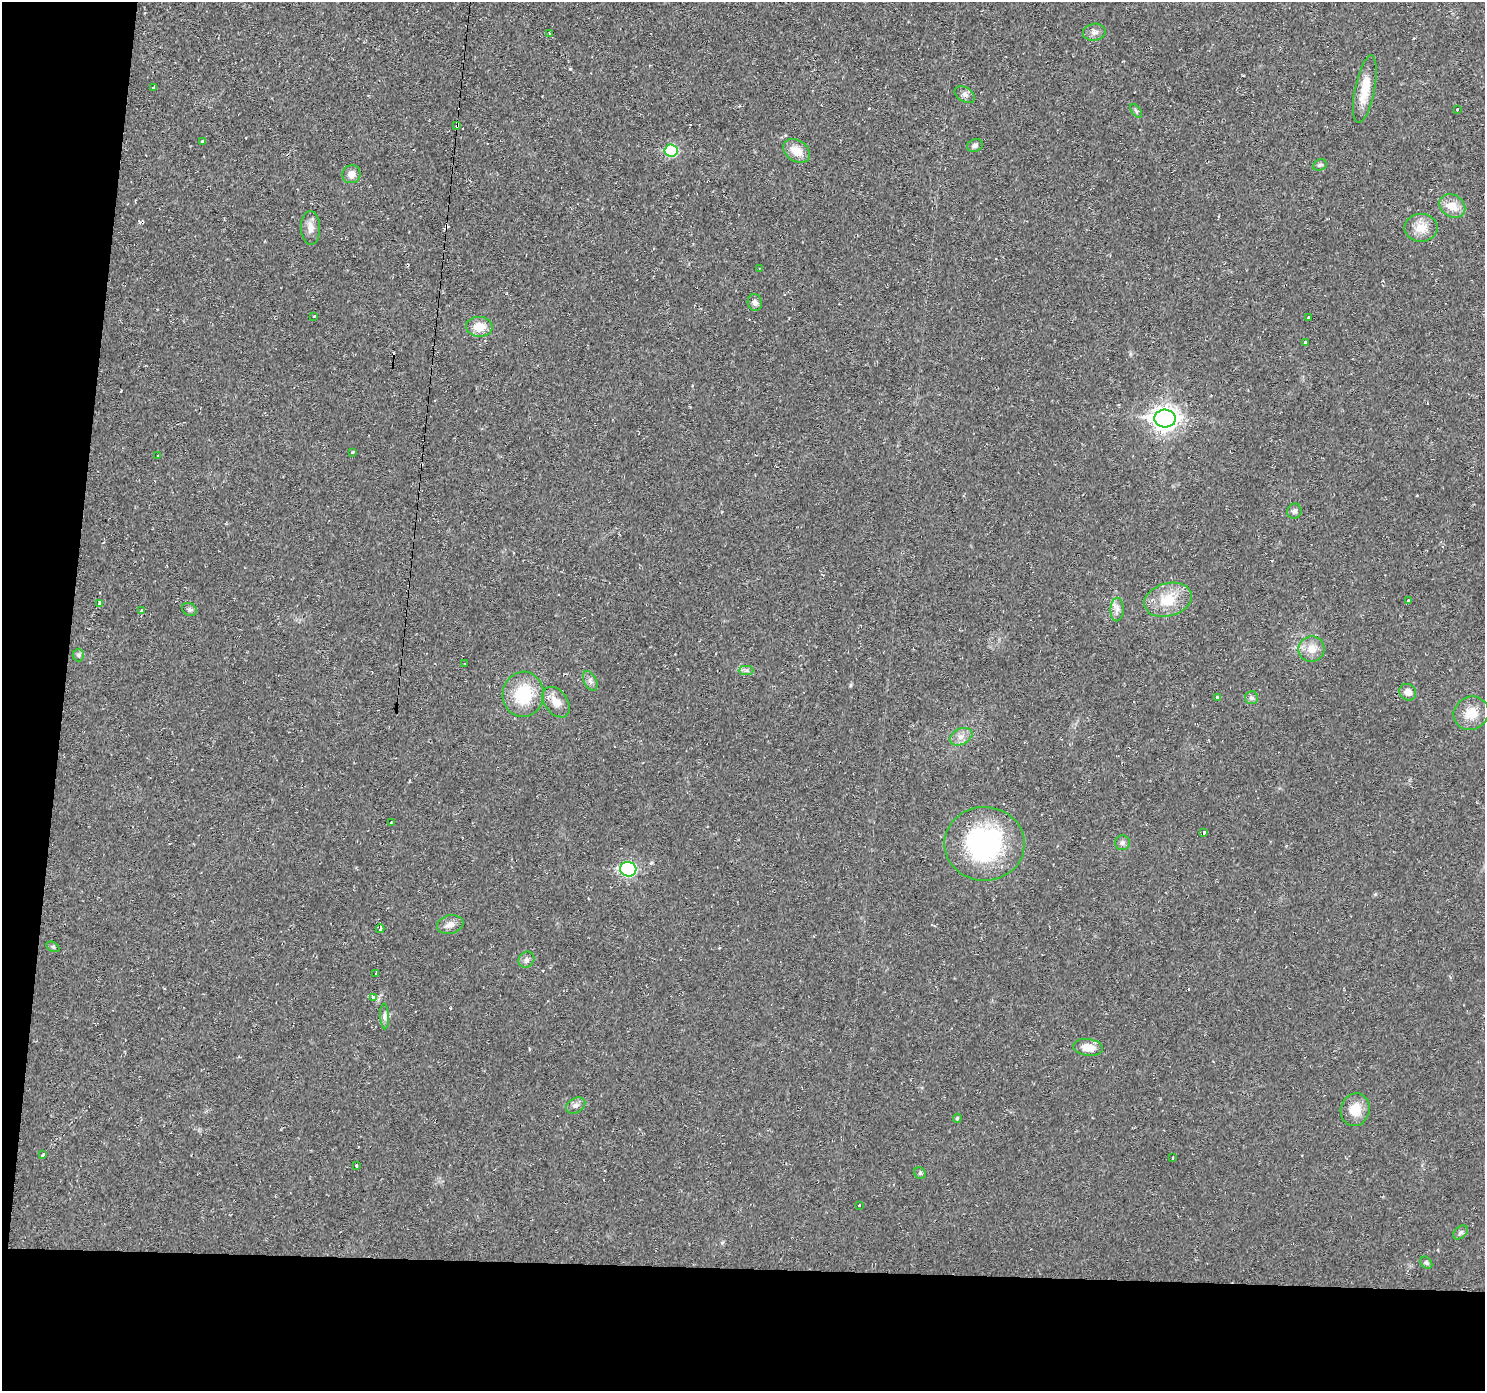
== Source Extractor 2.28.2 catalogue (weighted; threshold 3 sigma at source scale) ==
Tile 7 of 3 x 3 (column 1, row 3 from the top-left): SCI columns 1-1483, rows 103-1491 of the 4448 x 4473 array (HDU 1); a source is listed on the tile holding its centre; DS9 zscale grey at full resolution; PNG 1487 x 1393 px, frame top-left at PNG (2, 2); each listed source drawn as its Kron ellipse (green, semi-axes under 4 px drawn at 4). Shown black and unused: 13% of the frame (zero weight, under 2 of 3 exposures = <1% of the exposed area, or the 3 px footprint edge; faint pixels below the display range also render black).
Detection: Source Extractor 2.28.2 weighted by HDU 2 'WHT'; one run over the whole footprint, this tile lists its part. Background 0.0201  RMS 0.006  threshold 0.0269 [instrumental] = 3 sigma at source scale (4.5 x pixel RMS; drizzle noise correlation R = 1.50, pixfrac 1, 0.05/0.05 arcsec/px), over >= 5 px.
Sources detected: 80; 10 cosmic-ray / hot-pixel residue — neither listed nor drawn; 2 inside a brighter listed object's ellipse — not listed separately; the other 68 listed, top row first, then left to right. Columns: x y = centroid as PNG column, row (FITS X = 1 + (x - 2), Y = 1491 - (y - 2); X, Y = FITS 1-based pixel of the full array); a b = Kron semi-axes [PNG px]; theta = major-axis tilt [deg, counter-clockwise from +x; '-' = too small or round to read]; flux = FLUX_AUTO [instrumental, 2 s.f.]
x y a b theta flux
1094 32 11 8 8 2.9
549 33 3 3 - 1.5
154 87 3 2 - 0.55
1365 89 34 9 79 13
965 95 11 7 -33 2.2
1457 110 3 3 - 2.2
1136 111 8 4 -53 1.1
457 125 4 3 - 9.3
203 142 4 3 - 3.8
975 145 8 6 23 1.7
671 151 6 6 - 39
797 151 14 10 -34 8.3
1320 165 7 5 22 1.3
351 174 9 9 - 4
1452 206 14 11 -34 7.4
310 228 17 9 -88 4.5
1421 228 16 14 0 8.2
759 268 3 2 - 0.45
755 303 8 7 - 2.1
314 316 2 2 - 0.36
1308 318 3 3 - 8.2
479 327 13 10 -5 8.2
1306 342 3 3 - 2.3
1165 418 11 9 -3 430
353 452 4 3 - 0.59
158 456 3 2 - 0.68
1294 511 7 7 - 1.9
1168 600 24 16 16 16
1408 601 3 3 - 3.1
99 603 4 3 - 16
190 609 8 6 -26 1.6
1117 609 12 6 88 3
142 610 3 3 - 2.9
1311 649 13 13 - 7
78 655 6 6 - 1.3
465 663 2 2 - 0.41
746 671 7 4 0 1.3
590 681 10 6 -64 2.2
1408 692 9 8 - 3.9
523 694 22 20 84 26
1217 697 3 3 - 3.2
1252 698 6 6 - 1.4
556 702 17 11 -53 7
1471 713 18 16 32 11
961 737 12 8 25 3.8
391 822 3 2 - 0.95
1204 832 3 3 - 2
1122 843 7 7 - 1.8
984 844 40 37 -1 86
628 869 8 7 - 78
450 925 13 9 13 4.1
380 929 4 3 - 9.3
53 947 7 4 -29 1
526 960 8 7 - 1.9
376 973 3 2 - 0.85
373 997 4 3 - 2.5
385 1016 13 4 -87 2
1088 1047 15 8 -7 7.2
576 1105 10 7 30 2.2
1355 1110 16 14 76 11
957 1118 5 4 - 0.8
43 1155 3 3 - 11
1173 1158 3 2 - 0.79
357 1165 3 3 - 4.5
920 1173 6 5 - 1
859 1205 3 3 - 1.2
1460 1232 8 6 39 1.5
1426 1263 7 5 -46 1.2
Overlapping masked pixels (flux is a lower limit): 1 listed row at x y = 457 125
Unlisted compact peaks at least as high as the median listed source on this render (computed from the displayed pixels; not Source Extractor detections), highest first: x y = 570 69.